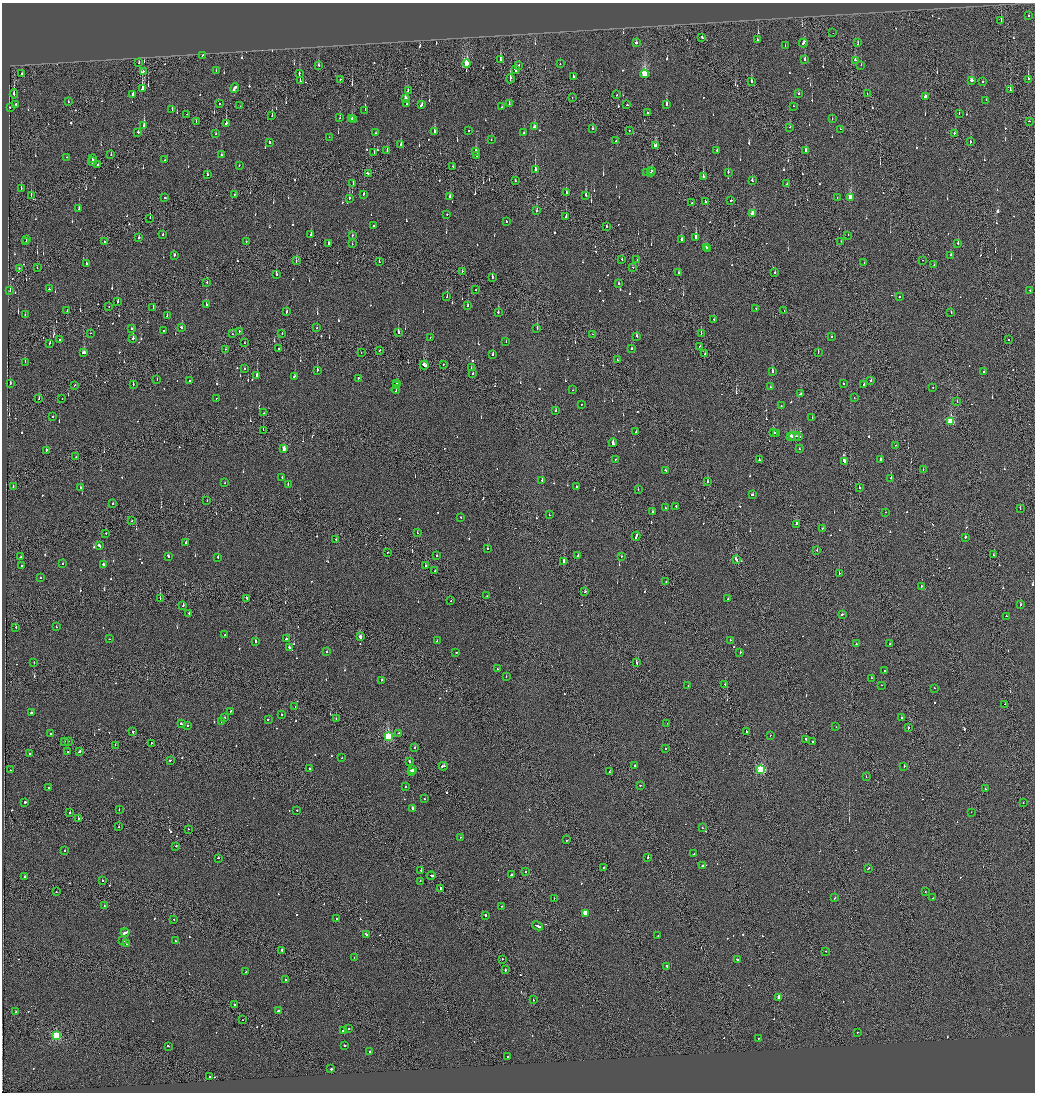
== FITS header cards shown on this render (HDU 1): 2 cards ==
NAXIS1  =                 2065
NAXIS2  =                 2180

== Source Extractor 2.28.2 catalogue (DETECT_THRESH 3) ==
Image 2065 x 2180 px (HDU 1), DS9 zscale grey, zoomed out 1/2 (1 PNG px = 2 x 2 image px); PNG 1037 x 1094 px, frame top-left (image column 1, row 2179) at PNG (2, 3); each listed source drawn as its Kron ellipse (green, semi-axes under 4 px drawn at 4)
Background -0.154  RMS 0.066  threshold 0.198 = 3 sigma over >= 5 px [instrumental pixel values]
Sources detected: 982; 45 cannot appear on this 1/2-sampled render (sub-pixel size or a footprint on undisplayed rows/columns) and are neither listed nor drawn; of the other 937, the 500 brightest by FLUX_AUTO listed and drawn (437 fainter detections omitted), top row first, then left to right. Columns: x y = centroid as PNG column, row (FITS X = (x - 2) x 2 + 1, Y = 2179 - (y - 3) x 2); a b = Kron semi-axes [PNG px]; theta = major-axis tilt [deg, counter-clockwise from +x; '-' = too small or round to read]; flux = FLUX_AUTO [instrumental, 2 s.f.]
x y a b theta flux
1029 15 2 2 - 74
1001 20 3 2 - 67
833 33 2 1 - 110
702 37 2 2 - 320
757 40 2 2 - 170
636 43 2 2 - 1000
803 43 4 2 - 340
858 43 3 2 - 200
785 46 2 2 - 61
203 55 3 1 - 83
500 60 3 2 - 680
805 60 2 2 - 110
855 60 2 2 - 95
139 63 3 2 - 69
467 63 4 3 - 820
560 64 2 2 - 76
319 65 3 2 - 65
519 65 2 2 - 98
861 65 2 2 - 79
216 70 2 2 - 63
515 70 4 2 - 320
143 71 2 2 - 69
22 74 2 2 - 200
299 74 2 2 - 130
645 74 4 3 - 890
573 76 3 2 - 100
340 79 2 1 - 73
510 79 4 1 - 190
1028 79 2 2 - 310
972 80 3 2 - 400
300 81 2 1 - 75
983 81 2 2 - 180
752 82 2 2 - 81
143 88 4 2 - 480
234 88 5 2 - 400
1010 90 3 2 - 130
408 91 3 2 - 170
14 94 5 2 - 160
132 94 2 2 - 470
799 94 2 2 - 61
867 94 2 1 - 57
617 95 2 1 - 65
925 96 3 2 - 310
572 97 2 2 - 73
405 98 3 2 - 360
986 100 2 2 - 60
68 102 2 1 - 61
16 104 2 2 - 350
219 104 2 2 - 84
407 104 2 2 - 360
509 104 2 2 - 78
666 104 2 2 - 330
421 105 3 2 - 140
627 105 2 2 - 90
240 106 2 1 - 73
794 106 2 2 - 76
10 107 2 2 - 56
501 107 2 2 - 72
172 109 2 2 - 72
365 110 3 2 - 110
647 113 2 2 - 290
959 113 2 1 - 59
187 114 2 2 - 60
272 116 3 1 - 66
340 118 2 2 - 60
352 119 2 2 - 200
354 119 2 2 - 230
832 119 2 2 - 85
1029 121 2 2 - 150
196 122 3 1 - 89
226 123 3 2 - 180
144 125 2 2 - 900
534 127 3 2 - 150
790 127 2 1 - 65
593 129 2 2 - 72
840 129 2 2 - 57
469 130 2 2 - 100
629 130 2 2 - 110
435 131 3 2 - 460
138 132 2 2 - 180
376 133 2 2 - 60
524 133 2 2 - 60
954 133 2 2 - 74
216 134 2 2 - 57
329 137 2 2 - 73
491 140 2 2 - 61
616 141 2 2 - 99
269 142 2 2 - 170
970 142 2 2 - 320
401 144 3 2 - 73
655 145 3 2 - 200
387 150 2 2 - 58
717 150 2 2 - 170
806 150 4 2 - 220
476 152 3 2 - 470
374 153 2 2 - 110
111 155 3 2 - 81
221 155 3 2 - 67
476 156 2 2 - 220
66 157 2 2 - 62
93 158 3 2 - 230
165 160 2 2 - 100
92 162 4 1 - 470
98 164 2 2 - 90
239 165 2 2 - 59
453 167 2 1 - 70
535 170 3 2 - 520
652 171 3 2 - 220
647 172 2 2 - 85
651 172 2 1 - 91
728 172 2 2 - 110
368 173 3 2 - 450
208 174 2 2 - 59
703 177 2 1 - 390
515 181 2 2 - 70
752 181 2 2 - 77
353 183 2 2 - 72
787 184 2 2 - 110
21 188 3 2 - 68
566 192 2 2 - 190
364 194 2 2 - 130
234 195 2 1 - 91
586 195 2 2 - 110
31 196 2 1 - 70
450 196 3 2 - 140
165 197 2 2 - 150
837 197 2 2 - 67
349 198 3 2 - 140
850 198 3 2 - 260
731 200 2 2 - 70
705 201 2 1 - 180
691 203 2 1 - 61
79 209 2 2 - 110
537 211 2 2 - 190
447 214 2 2 - 110
753 214 3 2 - 310
566 217 2 1 - 100
150 218 2 1 - 200
506 221 2 2 - 200
374 226 2 2 - 180
607 227 2 1 - 57
163 235 2 2 - 60
311 235 2 2 - 120
352 235 2 2 - 67
848 235 2 2 - 83
139 237 2 2 - 88
696 237 2 2 - 820
27 239 2 2 - 78
681 239 2 2 - 580
246 241 2 2 - 56
841 241 2 1 - 56
26 242 2 2 - 71
104 242 2 2 - 78
328 243 2 2 - 140
958 243 2 2 - 180
352 244 2 1 - 71
706 247 2 2 - 140
707 249 2 2 - 110
174 255 2 2 - 190
951 255 2 2 - 71
622 259 2 1 - 470
637 260 2 1 - 62
922 260 2 1 - 55
296 261 2 1 - 73
379 262 2 1 - 99
864 262 2 2 - 62
86 263 2 2 - 84
934 265 2 2 - 130
633 267 2 2 - 67
19 268 2 1 - 61
37 268 2 1 - 62
462 271 2 1 - 81
678 273 2 2 - 100
775 273 2 2 - 69
276 274 2 2 - 87
492 277 3 2 - 120
207 282 2 2 - 140
618 284 2 2 - 140
49 289 2 2 - 84
10 290 2 2 - 75
476 290 2 2 - 57
1030 290 2 2 - 110
447 296 3 2 - 99
900 297 2 2 - 62
118 302 3 1 - 170
206 304 2 2 - 96
109 306 2 1 - 110
467 306 2 2 - 310
153 307 2 2 - 56
756 308 2 2 - 67
784 310 2 1 - 84
67 311 2 2 - 62
286 312 2 2 - 170
498 312 2 2 - 130
951 313 2 2 - 60
25 315 2 1 - 65
167 316 2 2 - 120
714 319 2 2 - 92
181 328 3 2 - 110
317 328 2 2 - 69
131 329 2 2 - 56
537 329 2 2 - 170
164 331 2 2 - 120
239 331 2 2 - 97
398 332 2 2 - 340
90 333 2 1 - 80
701 333 2 1 - 84
233 334 2 1 - 140
282 334 2 2 - 58
592 334 2 1 - 73
637 336 3 2 - 260
430 337 2 1 - 59
831 337 2 2 - 60
133 338 3 2 - 200
60 340 2 2 - 62
1009 340 2 1 - 97
506 342 2 2 - 85
50 343 2 2 - 61
245 343 2 1 - 60
700 346 3 2 - 630
279 348 3 2 - 290
632 348 2 2 - 210
225 349 2 1 - 90
380 350 2 2 - 94
83 352 3 2 - 230
361 352 2 1 - 100
818 353 3 1 - 56
493 354 2 2 - 120
705 354 2 1 - 59
617 360 2 2 - 96
25 362 3 1 - 65
443 364 2 1 - 63
424 365 4 2 - 610
471 368 2 1 - 55
244 369 2 1 - 130
317 370 3 2 - 130
772 371 2 2 - 840
984 371 2 2 - 230
473 373 2 1 - 110
257 375 2 2 - 550
294 376 3 2 - 110
358 378 2 2 - 90
157 380 2 1 - 130
871 380 2 2 - 74
189 381 2 2 - 120
10 383 2 2 - 190
397 383 2 2 - 210
844 383 2 2 - 100
133 384 2 2 - 83
864 384 2 2 - 110
74 385 2 1 - 180
396 386 3 2 - 290
771 387 2 1 - 75
933 387 2 1 - 59
396 390 4 2 - 260
572 390 2 2 - 86
800 394 3 2 - 130
62 398 2 1 - 55
217 398 2 1 - 60
854 398 2 1 - 79
39 399 2 1 - 110
957 402 2 1 - 63
581 404 2 2 - 120
781 406 2 1 - 77
555 411 2 2 - 83
264 413 2 1 - 85
53 417 2 2 - 73
812 417 2 2 - 60
951 422 4 3 - 870
263 430 3 2 - 88
636 432 2 2 - 63
774 433 4 2 - 160
777 433 2 1 - 120
791 436 3 1 - 230
794 436 5 2 - 320
799 436 4 2 - 170
613 443 4 2 - 480
896 445 2 1 - 62
284 449 3 2 - 190
799 449 2 2 - 73
46 450 2 2 - 270
76 457 2 1 - 70
615 459 2 2 - 100
880 459 2 2 - 800
759 460 2 2 - 330
844 462 3 2 - 420
665 470 2 2 - 110
923 470 2 1 - 90
282 477 2 2 - 90
891 478 2 2 - 350
542 480 2 2 - 230
707 481 2 2 - 130
225 483 2 2 - 62
288 484 2 1 - 59
577 486 3 2 - 130
13 487 2 2 - 120
80 488 2 2 - 110
859 488 2 1 - 160
638 489 2 2 - 59
753 495 3 2 - 190
207 501 2 2 - 72
113 503 2 2 - 120
676 506 2 2 - 170
665 508 2 2 - 86
1020 508 2 2 - 150
653 512 2 2 - 89
885 512 2 1 - 65
549 515 2 1 - 60
461 517 2 2 - 66
131 521 2 1 - 64
796 524 2 1 - 880
823 528 2 2 - 140
106 533 2 1 - 56
417 533 2 2 - 75
636 536 5 2 - 220
965 537 2 2 - 590
336 539 2 2 - 130
186 542 2 2 - 190
99 546 4 2 - 310
487 548 2 2 - 60
817 551 2 2 - 130
387 552 2 1 - 65
437 555 2 2 - 85
993 555 2 2 - 61
168 556 3 2 - 130
578 556 2 2 - 110
21 557 2 1 - 76
218 557 2 2 - 99
621 557 2 2 - 72
736 560 3 2 - 230
564 561 4 2 - 270
63 564 2 2 - 62
103 564 2 2 - 440
21 565 2 2 - 82
426 566 2 2 - 190
435 571 2 2 - 63
839 573 2 2 - 59
40 577 2 2 - 100
666 582 2 1 - 68
921 586 2 2 - 160
585 592 3 2 - 130
487 596 2 2 - 62
247 598 3 2 - 180
160 599 2 1 - 130
728 599 2 2 - 55
451 601 2 2 - 57
1020 605 2 2 - 570
183 606 3 2 - 120
189 613 2 1 - 69
842 615 3 2 - 320
1006 616 2 1 - 140
16 627 2 2 - 110
56 627 2 2 - 58
225 634 2 2 - 64
360 637 2 2 - 820
109 639 2 1 - 70
286 639 2 2 - 240
730 640 2 2 - 63
437 641 2 1 - 78
256 642 3 2 - 170
856 644 2 2 - 220
890 644 2 1 - 220
289 647 4 2 - 250
327 652 2 2 - 110
456 652 2 1 - 190
740 652 2 2 - 73
636 662 3 1 - 270
34 663 2 1 - 69
497 669 2 2 - 79
885 671 2 2 - 160
506 677 2 2 - 73
871 678 2 2 - 67
381 680 2 2 - 140
725 684 2 1 - 75
688 685 2 2 - 83
881 685 2 2 - 80
934 688 2 2 - 65
1005 704 2 2 - 130
295 706 2 1 - 180
231 711 2 2 - 130
31 713 2 2 - 580
282 714 2 2 - 98
901 717 2 2 - 190
224 718 2 2 - 100
268 719 2 2 - 110
336 719 2 2 - 100
221 722 2 2 - 60
667 723 2 1 - 64
181 724 2 2 - 160
188 726 2 2 - 74
836 727 2 2 - 62
908 728 2 2 - 350
133 732 2 2 - 450
746 732 3 1 - 360
399 733 2 2 - 80
51 734 2 2 - 70
770 735 2 2 - 66
388 736 3 3 - 1200
806 739 3 1 - 210
68 741 2 2 - 58
812 741 2 1 - 110
64 742 2 2 - 130
151 743 2 2 - 100
115 745 2 2 - 95
415 747 2 1 - 110
665 748 2 2 - 66
68 752 2 1 - 84
79 752 3 2 - 210
30 753 2 2 - 370
342 758 2 2 - 78
170 760 2 2 - 270
409 761 3 2 - 150
634 765 2 2 - 220
443 766 4 2 - 280
904 766 2 2 - 67
310 768 2 2 - 83
10 770 2 2 - 68
413 770 3 2 - 140
761 770 3 3 - 1300
610 771 3 1 - 120
412 772 4 1 - 240
866 777 2 2 - 77
640 785 2 2 - 100
406 787 2 2 - 68
49 788 2 2 - 200
986 789 2 2 - 58
424 799 2 2 - 76
25 802 2 2 - 420
1023 803 2 1 - 59
413 809 3 2 - 250
119 810 2 1 - 61
297 810 2 2 - 68
70 812 2 2 - 98
971 812 2 2 - 65
78 818 2 2 - 84
119 827 2 2 - 93
702 828 2 2 - 76
188 829 2 1 - 78
460 837 2 1 - 58
566 840 2 2 - 100
176 846 2 2 - 79
65 850 2 2 - 75
694 854 2 2 - 94
648 857 2 2 - 300
218 858 2 2 - 100
703 866 2 2 - 280
604 867 2 2 - 130
868 868 3 2 - 160
421 870 2 2 - 230
525 871 2 1 - 83
431 875 4 2 - 420
512 875 2 1 - 160
25 876 2 1 - 270
102 881 2 2 - 57
420 881 2 2 - 87
440 888 2 2 - 230
56 892 2 1 - 110
925 892 2 2 - 76
554 898 2 1 - 66
835 898 2 2 - 180
933 898 2 2 - 71
104 905 2 2 - 78
502 906 2 2 - 85
585 913 3 3 - 300
485 915 2 2 - 240
174 919 2 2 - 130
336 919 2 2 - 76
537 926 5 2 - 360
125 933 4 2 - 270
366 934 3 2 - 180
658 936 3 2 - 160
123 941 3 2 - 250
175 941 2 1 - 63
126 944 2 2 - 170
282 950 2 1 - 330
826 951 2 2 - 57
354 958 2 2 - 55
502 959 2 1 - 140
737 959 2 2 - 260
667 967 3 2 - 310
505 969 3 1 - 180
246 972 2 2 - 75
285 980 2 2 - 130
779 997 3 2 - 150
533 1000 2 2 - 89
235 1005 2 2 - 94
279 1011 2 2 - 2100
16 1012 2 2 - 160
242 1020 2 1 - 60
348 1029 2 2 - 170
344 1031 2 2 - 570
857 1032 2 1 - 350
56 1035 3 3 - 1200
758 1038 2 1 - 71
168 1046 2 2 - 160
344 1046 2 2 - 530
369 1051 2 2 - 170
508 1056 2 2 - 78
331 1069 2 2 - 270
209 1077 2 2 - 140
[437 fainter detections neither listed nor drawn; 45 sub-pixel or undisplayed-footprint detections neither listed nor drawn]